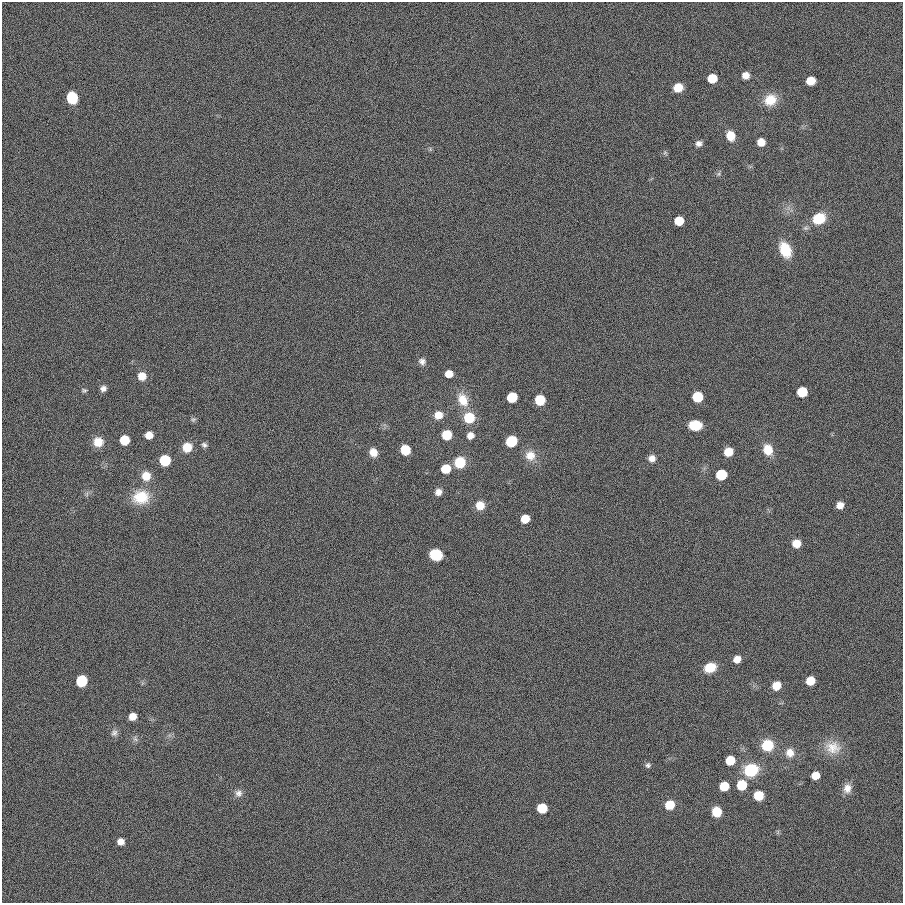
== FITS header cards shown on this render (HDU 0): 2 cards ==
NAXIS1  =                  901
NAXIS2  =                  901

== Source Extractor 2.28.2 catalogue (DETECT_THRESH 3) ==
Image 901 x 901 px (HDU 0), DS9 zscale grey, 1 PNG px = 1 image px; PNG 905 x 905 px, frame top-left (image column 1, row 901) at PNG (2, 2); no overlay
Background 0.00177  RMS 0.099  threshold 0.296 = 3 sigma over >= 5 px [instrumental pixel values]
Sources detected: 77; all 77 listed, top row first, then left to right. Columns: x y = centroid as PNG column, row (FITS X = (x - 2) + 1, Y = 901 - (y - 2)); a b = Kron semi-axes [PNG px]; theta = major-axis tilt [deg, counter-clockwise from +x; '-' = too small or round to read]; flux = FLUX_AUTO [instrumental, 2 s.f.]
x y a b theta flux
746 75 7 7 - 47
712 78 7 7 - 150
811 81 7 7 - 110
678 87 8 7 - 110
72 98 8 7 - 300
770 100 14 12 32 140
730 136 9 8 - 100
761 142 7 7 - 79
699 143 8 7 - 28
719 174 7 4 89 12
819 218 11 9 29 240
679 221 7 7 - 170
785 250 15 10 -66 190
422 361 9 8 - 29
449 374 6 6 - 72
142 376 8 8 - 74
103 389 7 6 - 28
84 390 7 5 -4 11
802 392 7 7 - 260
512 397 7 7 - 250
697 397 7 7 - 240
463 400 18 12 -65 120
540 400 8 7 - 170
438 415 9 8 - 71
469 418 8 8 - 250
193 419 7 6 - 13
695 425 10 7 0 190
149 435 7 6 - 69
447 435 7 7 - 160
470 435 8 7 - 43
124 440 7 7 - 200
511 441 8 7 - 370
98 442 10 9 - 93
204 445 7 6 - 18
187 447 9 9 - 110
768 449 11 9 -74 110
405 450 7 7 - 190
373 452 9 8 - 67
728 452 7 7 - 110
530 455 13 13 - 85
652 458 7 7 - 42
165 460 8 8 - 240
460 462 10 9 - 180
446 469 7 7 - 170
721 475 7 7 - 320
146 476 11 10 - 86
438 492 8 7 - 37
141 497 22 18 13 180
480 505 8 8 - 94
840 505 6 6 - 54
525 519 7 6 - 120
796 543 8 7 - 84
436 555 9 8 - 280
737 659 7 6 - 57
710 668 11 8 18 140
81 681 8 7 - 260
810 681 7 6 - 120
776 686 8 7 - 80
132 716 7 6 - 57
114 733 10 8 68 28
135 739 8 5 -64 17
767 745 10 10 - 200
833 747 22 17 -11 120
790 753 11 10 - 61
730 760 7 7 - 200
648 765 7 7 - 16
751 770 10 8 20 460
815 775 7 6 - 91
742 785 8 7 - 220
724 786 7 7 - 160
847 788 12 10 79 51
238 793 10 9 - 33
759 795 7 7 - 150
670 805 8 7 - 140
542 808 7 7 - 200
717 812 8 8 - 140
121 841 7 6 - 45